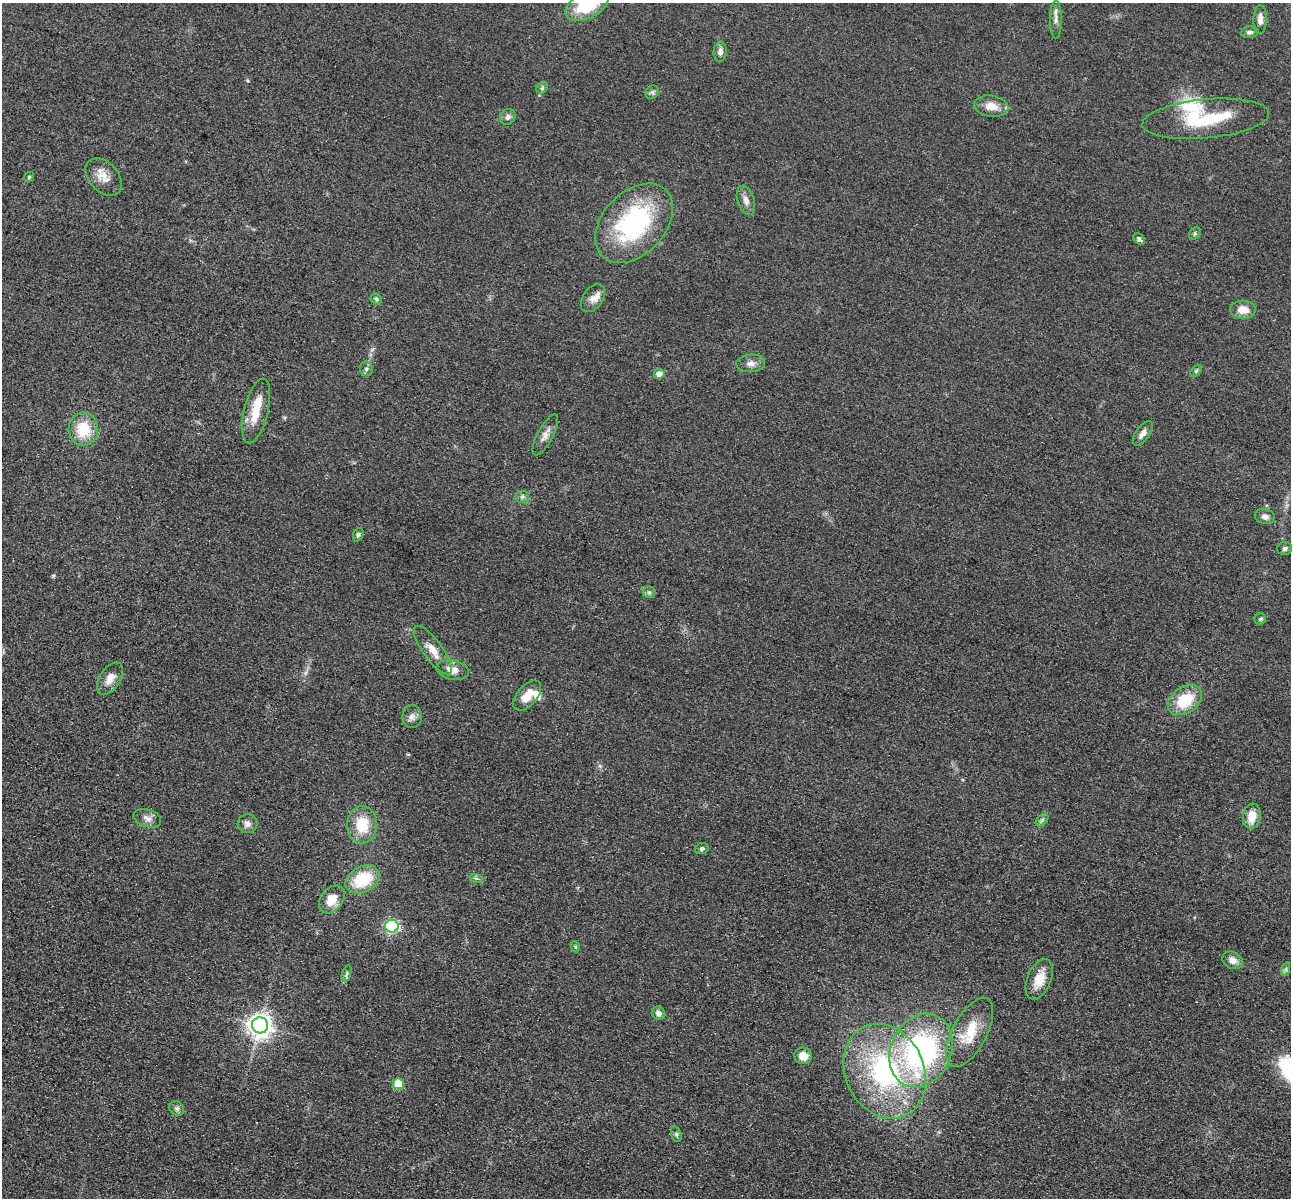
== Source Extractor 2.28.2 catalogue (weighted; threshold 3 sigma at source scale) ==
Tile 7 of 4 x 4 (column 3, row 2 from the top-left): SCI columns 2599-3887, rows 2671-3866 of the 5198 x 5216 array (HDU 1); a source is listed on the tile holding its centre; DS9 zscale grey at full resolution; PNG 1293 x 1200 px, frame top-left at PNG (2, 3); each listed source drawn as its Kron ellipse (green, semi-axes under 4 px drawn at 4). Shown black and unused: <1% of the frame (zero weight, under 3 of 4 exposures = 3% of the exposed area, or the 3 px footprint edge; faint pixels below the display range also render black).
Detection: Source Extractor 2.28.2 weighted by HDU 2 'WHT'; one run over the whole footprint, this tile lists its part. Background 0.0485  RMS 0.0082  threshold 0.0368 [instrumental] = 3 sigma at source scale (4.5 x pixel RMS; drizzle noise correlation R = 1.50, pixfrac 1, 0.05/0.05 arcsec/px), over >= 5 px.
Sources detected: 68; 5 inside a brighter listed object's ellipse — not listed separately; the other 63 listed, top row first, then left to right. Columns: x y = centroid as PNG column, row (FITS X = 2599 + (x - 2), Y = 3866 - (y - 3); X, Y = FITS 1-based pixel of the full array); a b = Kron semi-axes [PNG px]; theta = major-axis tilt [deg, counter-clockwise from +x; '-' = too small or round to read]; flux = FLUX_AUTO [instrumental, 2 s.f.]
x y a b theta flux
587 4 24 13 29 40
1056 19 19 6 90 4.6
1260 20 14 6 87 5.5
1250 32 9 5 10 2.4
720 52 10 6 85 3.7
542 88 6 5 - 1.5
652 92 7 6 - 2
991 106 17 10 -9 10
508 117 8 7 - 3.1
1206 119 63 19 5 52
29 177 5 4 - 0.98
104 177 22 14 -47 11
746 200 15 8 -71 5.4
634 223 46 31 47 120
1195 233 7 5 54 1.3
1139 239 7 5 -41 2.5
593 298 16 10 55 6.1
376 299 6 5 - 1.4
1243 310 13 9 -3 9.5
751 363 14 8 4 5.4
366 369 7 6 - 2.2
1196 371 7 4 46 1.3
659 374 5 5 - 7.2
256 411 33 12 76 19
83 429 16 15 - 25
1143 433 14 7 55 4.4
545 435 23 7 62 6
522 497 6 6 - 2
1265 516 10 7 -16 4.5
358 535 7 5 66 1.7
1285 549 7 6 - 2.2
649 592 6 6 - 1.8
1260 619 5 5 - 1.4
433 650 29 9 -54 12
453 670 16 9 -11 8.3
110 678 18 10 58 8.6
527 696 18 10 50 11
1185 700 19 13 34 29
412 717 11 10 - 4.4
1252 816 13 9 81 12
147 818 14 8 -17 5.1
1042 820 7 4 46 1.8
247 824 10 9 - 4.1
362 825 19 15 87 25
702 848 7 5 12 1.9
476 878 7 4 -17 1.6
363 879 18 13 27 33
332 899 15 11 53 13
392 926 6 6 - 130
575 947 5 4 - 1
1233 960 10 8 -27 5.7
1286 969 7 4 72 1.7
347 973 8 3 71 1.5
1039 979 21 12 68 15
659 1013 7 6 - 3.3
260 1025 8 8 - 690
970 1032 38 17 62 25
921 1051 38 30 66 170
803 1056 9 8 - 8.5
885 1071 49 39 -65 140
398 1084 5 5 - 28
177 1108 8 6 -41 2.4
676 1134 8 5 -72 1.8
Isophote crosses this tile's border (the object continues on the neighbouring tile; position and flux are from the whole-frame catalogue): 1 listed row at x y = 587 4